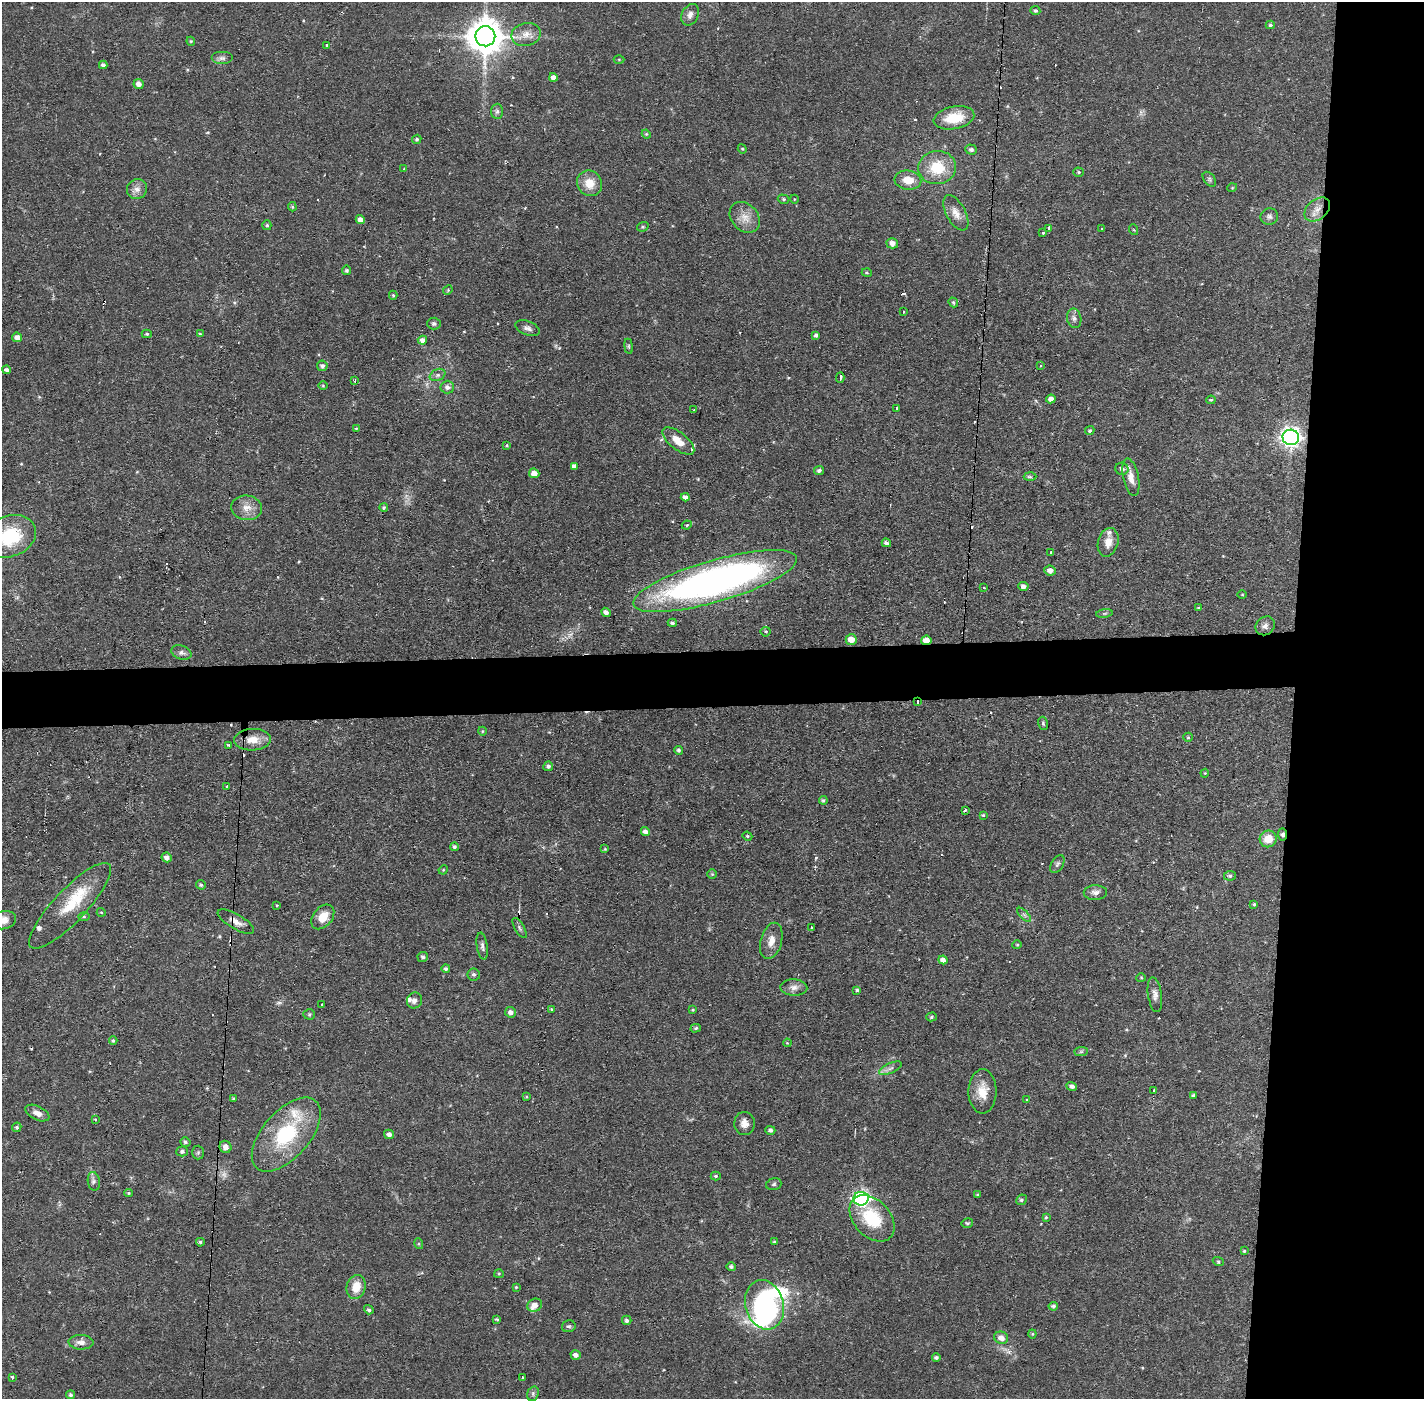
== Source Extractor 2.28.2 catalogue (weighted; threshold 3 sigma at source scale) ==
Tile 6 of 3 x 3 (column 3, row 2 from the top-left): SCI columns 2846-4267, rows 1451-2847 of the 4267 x 4298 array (HDU 1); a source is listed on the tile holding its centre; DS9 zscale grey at full resolution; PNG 1426 x 1401 px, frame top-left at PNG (2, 2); each listed source drawn as its Kron ellipse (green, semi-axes under 4 px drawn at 4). Shown black and unused: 13% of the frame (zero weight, under 2 of 3 exposures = <1% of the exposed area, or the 3 px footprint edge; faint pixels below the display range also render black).
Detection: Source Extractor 2.28.2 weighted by HDU 2 'WHT'; one run over the whole footprint, this tile lists its part. Background 0.0564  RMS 0.006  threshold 0.0269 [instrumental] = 3 sigma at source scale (4.5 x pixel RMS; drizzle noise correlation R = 1.50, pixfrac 1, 0.05/0.05 arcsec/px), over >= 5 px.
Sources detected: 241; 1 too faint to see at this stretch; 3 inside a brighter object's white glare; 16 cosmic-ray / hot-pixel residue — neither listed nor drawn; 7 inside a brighter listed object's ellipse — not listed separately; the other 214 listed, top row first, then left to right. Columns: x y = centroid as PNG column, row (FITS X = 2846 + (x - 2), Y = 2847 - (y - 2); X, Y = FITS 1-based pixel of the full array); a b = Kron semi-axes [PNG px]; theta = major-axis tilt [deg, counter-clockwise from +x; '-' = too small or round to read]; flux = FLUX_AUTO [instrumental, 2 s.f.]
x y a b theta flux
1035 11 5 4 - 1.2
690 15 11 8 63 3.1
1270 25 4 4 - 0.87
526 34 15 11 14 5.9
485 36 10 10 - 1400
191 41 4 4 - 0.71
326 45 3 2 - 0.73
222 58 11 6 0 2.2
619 59 5 3 - 0.55
103 65 4 4 - 1.7
553 77 4 4 - 3.2
139 84 5 5 - 3.2
497 111 7 6 - 1.5
954 118 20 11 11 16
646 134 4 4 - 0.67
417 139 5 4 - 1.1
742 149 5 4 - 0.59
971 150 6 5 - 1.7
937 168 19 16 7 20
404 169 3 3 - 0.75
1079 172 5 4 - 0.85
1209 179 8 5 -51 1.2
908 180 13 9 -5 8.5
589 183 13 12 - 8.6
1232 188 5 3 - 0.48
137 189 10 9 - 3.7
783 199 6 4 -17 1
794 199 4 3 - 0.5
292 207 5 4 - 0.79
1317 209 14 10 39 5.5
956 213 19 9 -62 5.6
1269 216 9 8 - 2.1
745 217 17 13 -47 7.5
360 220 5 4 - 3.5
267 225 5 4 - 0.95
643 227 6 4 19 0.85
1049 228 3 3 - 1.8
1101 228 3 3 - 1.4
1134 230 5 3 - 0.57
1043 233 3 2 - 0.62
892 243 6 5 - 3.6
347 270 5 4 - 1.2
867 273 5 3 - 0.67
448 290 5 4 - 0.65
393 295 4 4 - 0.79
953 302 5 4 - 1
903 312 3 2 - 1.1
1074 318 10 7 -79 2.4
434 323 7 6 - 1.4
527 328 13 7 -22 2.6
147 334 5 4 - 0.82
200 334 4 3 - 0.69
816 335 4 3 - 1.4
17 337 5 5 - 3.7
422 340 4 4 - 2.7
629 346 7 4 -82 0.9
1040 365 2 2 - 0.71
322 366 5 5 - 1.7
7 370 4 4 - 2.3
438 375 8 5 27 1.8
840 377 5 3 - 6.5
355 380 4 3 - 0.92
323 386 5 3 - 0.55
447 387 7 6 - 2.4
1051 399 4 4 - 3.1
1211 400 5 4 - 0.88
897 408 3 3 - 2.1
694 410 2 2 - 0.52
356 428 3 3 - 0.51
1090 430 5 4 - 0.93
1291 437 8 7 - 280
678 441 19 8 -38 8.3
507 445 4 4 - 0.61
574 466 4 4 - 2.1
1122 469 6 6 - 2.2
819 470 5 4 - 1.4
534 473 5 5 - 4.3
1030 477 6 4 -2 1
1131 477 19 7 -78 5.4
685 497 4 4 - 2.3
247 508 15 12 -6 6.3
384 508 4 3 - 0.93
687 525 5 3 - 0.73
10 536 27 20 21 36
1108 542 14 10 75 5.7
886 543 4 3 - 1.8
1051 552 3 3 - 0.69
1050 571 6 5 - 3
715 581 85 21 16 290
1023 586 5 4 - 2.4
984 588 4 2 - 0.45
1242 595 5 3 - 0.5
1198 608 4 3 - 0.62
606 612 5 4 - 2.1
1104 613 8 4 8 1.1
672 623 4 3 - 1.2
1265 626 10 9 - 3
766 632 5 5 - 0.97
851 640 5 5 - 6.7
926 640 5 4 - 5.6
181 653 10 7 -18 2.1
917 702 3 3 - 0.98
1043 723 7 5 -75 1
482 731 4 4 - 0.64
1188 737 5 4 - 0.78
252 740 18 11 3 8
229 745 3 3 - 1.3
678 750 4 4 - 1.2
548 766 5 4 - 1.6
1205 773 4 3 - 0.47
227 786 3 3 - 0.92
823 800 4 4 - 1
965 810 3 3 - 0.95
983 815 3 3 - 0.71
645 832 4 4 - 2.5
1282 834 6 4 -84 2.4
747 836 5 4 - 0.75
1268 839 8 8 - 9.3
454 847 4 4 - 1.2
605 849 4 4 - 0.5
166 857 5 4 - 2.8
1057 864 10 6 60 1.6
443 870 5 3 - 0.51
712 874 5 4 - 0.66
1230 876 6 5 - 1.2
201 885 5 4 - 1.1
1095 893 11 7 2 2.9
1254 904 4 4 - 0.79
277 905 4 2 - 0.4
70 906 57 16 46 23
101 912 4 3 - 0.55
1024 915 9 3 -45 1.2
84 917 6 4 -1 0.77
323 917 14 9 50 8.6
3 920 13 9 13 5.6
236 922 20 7 -31 4.9
519 928 11 4 -59 1.4
811 928 4 3 - 1.8
771 941 18 10 74 6.1
1017 945 4 4 - 0.64
482 946 13 5 -82 2.2
423 957 5 5 - 1.3
943 960 4 4 - 2.9
446 969 4 4 - 1.2
474 974 6 6 - 1.3
1141 978 5 4 - 0.61
794 987 13 8 -3 3.5
857 990 4 4 - 0.85
1155 995 17 7 -82 3.3
415 1000 8 7 - 2.2
322 1005 3 2 - 0.85
551 1009 4 4 - 0.51
693 1010 4 3 - 0.58
510 1012 5 5 - 2.4
309 1014 5 5 - 1
931 1017 5 4 - 0.97
696 1028 5 4 - 0.97
113 1040 4 3 - 0.97
787 1043 4 3 - 0.56
1081 1052 7 4 1 1.1
890 1068 12 5 23 2.3
1072 1086 5 4 - 2.3
1154 1090 3 2 - 0.56
982 1091 22 14 89 11
1193 1095 3 3 - 0.92
526 1097 4 4 - 0.65
233 1099 4 3 - 0.65
1027 1100 3 3 - 0.97
37 1113 13 7 -26 3.8
95 1119 3 3 - 0.83
745 1123 11 10 - 4.4
17 1127 5 4 - 0.94
770 1130 5 4 - 1.7
286 1134 45 23 48 46
389 1134 5 4 - 2.3
185 1142 5 4 - 1.1
225 1147 6 6 - 3.4
182 1151 5 5 - 1.5
198 1153 7 6 - 1.2
716 1176 5 4 - 0.82
94 1181 9 6 -82 1.8
774 1184 8 5 17 1.3
128 1193 4 4 - 0.64
978 1195 4 3 - 0.78
861 1199 7 7 - 170
1021 1200 5 5 - 1.2
1046 1217 4 4 - 0.68
872 1218 26 18 -48 27
967 1223 6 4 12 0.89
200 1242 4 3 - 1.1
774 1242 4 3 - 0.79
419 1244 5 3 - 0.65
1244 1251 4 4 - 0.72
1218 1261 5 3 - 0.75
731 1267 5 4 - 1.4
499 1274 5 4 - 0.71
356 1287 12 9 76 9.2
516 1287 4 4 - 0.57
535 1305 8 6 23 4.4
765 1305 25 19 -75 55
1053 1306 5 4 - 1.3
369 1310 5 4 - 1.2
497 1319 4 4 - 0.85
627 1320 5 4 - 1.2
569 1326 7 6 - 1.3
1032 1334 4 4 - 0.65
1001 1338 7 6 - 4
81 1342 12 7 -2 3.9
576 1355 5 4 - 2.5
936 1358 4 3 - 1.4
12 1377 3 3 - 1.4
522 1378 3 3 - 1.3
533 1394 7 5 72 1.3
71 1395 4 4 - 1.2
Overlapping masked pixels (flux is a lower limit): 4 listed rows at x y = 926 640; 917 702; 1282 834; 236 922
Isophote crosses this tile's border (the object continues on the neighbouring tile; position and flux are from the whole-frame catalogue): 2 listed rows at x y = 10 536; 3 920